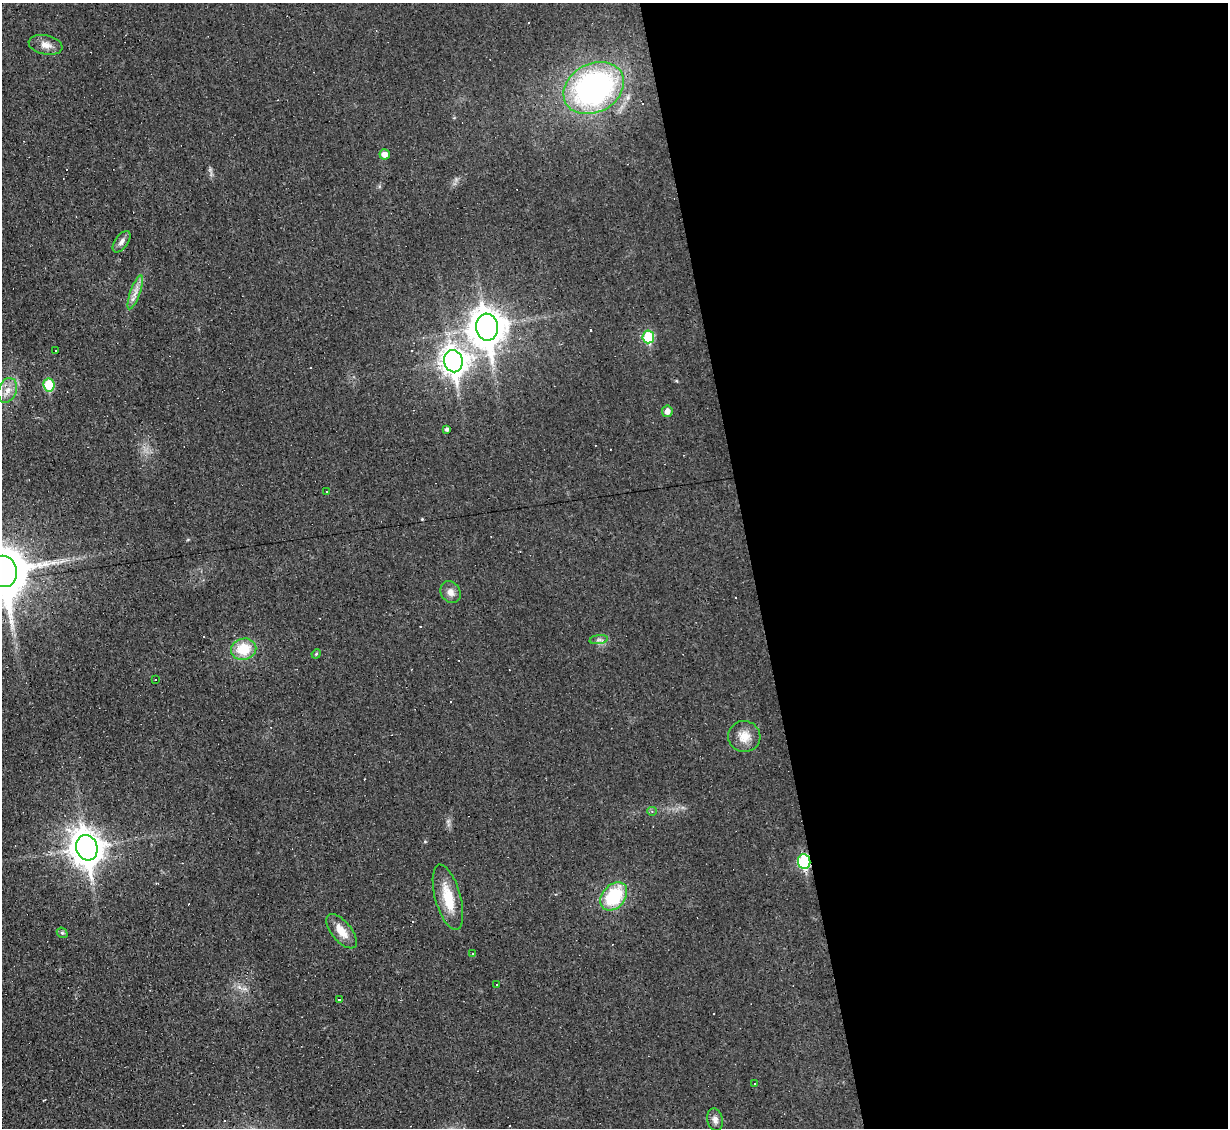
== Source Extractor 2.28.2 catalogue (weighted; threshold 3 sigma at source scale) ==
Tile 8 of 4 x 4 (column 4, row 2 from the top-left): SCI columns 3680-4905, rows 2499-3624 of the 4905 x 4883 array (HDU 1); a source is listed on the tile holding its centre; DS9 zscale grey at full resolution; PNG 1230 x 1130 px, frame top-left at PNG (2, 3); each listed source drawn as its Kron ellipse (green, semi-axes under 4 px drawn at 4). Shown black and unused: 39% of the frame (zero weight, under 3 of 4 exposures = <1% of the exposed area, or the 3 px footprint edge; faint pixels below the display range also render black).
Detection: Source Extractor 2.28.2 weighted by HDU 2 'WHT'; one run over the whole footprint, this tile lists its part. Background 0.0225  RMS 0.0042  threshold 0.0189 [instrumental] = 3 sigma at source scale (4.5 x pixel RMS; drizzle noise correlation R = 1.50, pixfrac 1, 0.05/0.05 arcsec/px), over >= 5 px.
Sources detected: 50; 17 cosmic-ray / hot-pixel residue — neither listed nor drawn; the other 33 listed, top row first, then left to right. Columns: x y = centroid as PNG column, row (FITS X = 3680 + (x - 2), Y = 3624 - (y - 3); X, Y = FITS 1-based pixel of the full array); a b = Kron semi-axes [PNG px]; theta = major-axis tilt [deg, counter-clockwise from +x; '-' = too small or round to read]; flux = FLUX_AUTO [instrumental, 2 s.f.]
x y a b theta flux
45 45 17 9 -12 3.5
594 88 32 24 28 110
385 154 5 5 - 3.1
121 242 12 6 54 1.8
135 292 18 5 70 2.9
487 327 13 11 -82 830
648 337 6 6 - 19
56 351 3 3 - 11
453 361 11 9 -78 390
49 385 6 5 - 15
7 390 13 9 70 3.6
667 411 5 5 - 2.3
447 429 4 3 - 0.86
326 491 2 2 - 0.28
4 571 16 13 -79 2000
451 592 11 9 -57 2.7
599 640 9 4 8 1.1
244 649 13 10 11 11
316 654 5 4 - 0.39
155 680 3 2 - 0.39
744 736 16 15 - 5.7
652 811 5 4 - 0.66
87 848 13 10 -75 700
804 862 7 6 - 42
614 896 16 11 49 24
448 897 33 13 -75 12
342 931 21 10 -50 5.7
62 933 6 5 - 0.65
473 954 3 3 - 0.62
496 985 3 3 - 0.74
339 999 3 3 - 6.8
754 1084 2 2 - 0.33
715 1120 11 8 -78 2
Overlapping masked pixels (flux is a lower limit): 3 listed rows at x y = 594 88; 4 571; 804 862
Isophote crosses this tile's border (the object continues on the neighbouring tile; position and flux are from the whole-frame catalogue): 1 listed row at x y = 4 571